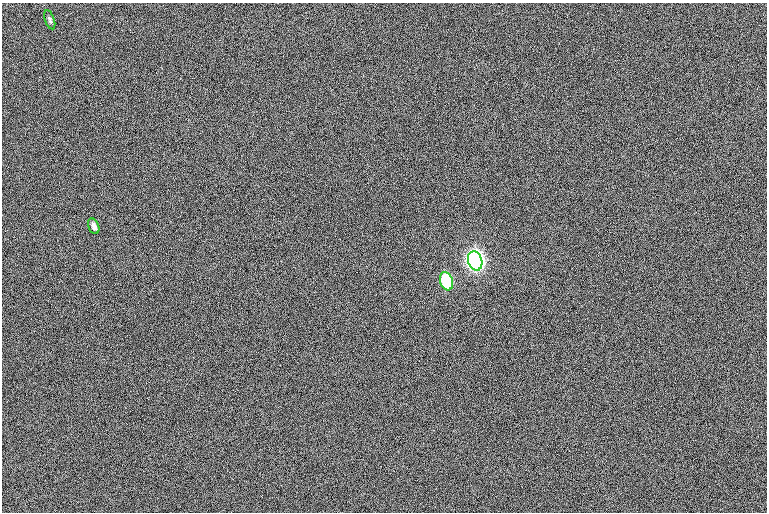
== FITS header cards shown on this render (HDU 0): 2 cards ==
NAXIS1  =                  765
NAXIS2  =                  510

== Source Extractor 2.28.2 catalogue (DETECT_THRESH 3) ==
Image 765 x 510 px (HDU 0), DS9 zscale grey, 1 PNG px = 1 image px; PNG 769 x 514 px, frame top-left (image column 1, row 510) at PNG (2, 3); each listed source drawn as its Kron ellipse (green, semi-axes under 4 px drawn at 4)
Background 1.04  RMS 12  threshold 35.3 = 3 sigma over >= 5 px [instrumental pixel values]
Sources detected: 4; all 4 listed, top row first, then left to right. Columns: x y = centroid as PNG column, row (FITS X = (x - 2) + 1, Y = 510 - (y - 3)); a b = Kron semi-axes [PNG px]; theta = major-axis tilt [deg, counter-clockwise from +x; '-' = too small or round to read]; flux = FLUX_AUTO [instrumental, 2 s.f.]
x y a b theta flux
50 20 10 4 -70 1800
94 226 8 5 -69 2900
475 261 10 7 -72 680000
446 281 9 6 -72 110000